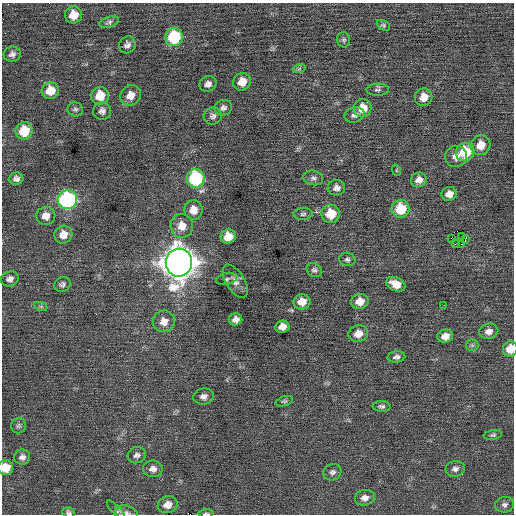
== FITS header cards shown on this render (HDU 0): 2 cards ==
NAXIS1  =                  512 / Axis length
NAXIS2  =                  512 / Axis length

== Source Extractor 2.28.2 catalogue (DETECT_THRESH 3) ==
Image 512 x 512 px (HDU 0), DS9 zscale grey, 1 PNG px = 1 image px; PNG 516 x 516 px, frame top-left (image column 1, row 512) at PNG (2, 3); each listed source drawn as its Kron ellipse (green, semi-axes under 4 px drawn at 4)
Background 0.0313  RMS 0.71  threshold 2.12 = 3 sigma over >= 5 px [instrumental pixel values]
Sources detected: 85; all 85 listed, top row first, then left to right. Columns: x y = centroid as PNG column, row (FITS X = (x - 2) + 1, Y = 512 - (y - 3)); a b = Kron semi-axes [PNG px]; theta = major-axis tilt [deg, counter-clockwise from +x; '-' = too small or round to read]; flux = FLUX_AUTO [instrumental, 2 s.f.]
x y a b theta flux
73 15 8 8 - 670
109 22 10 5 17 130
383 25 7 5 -26 81
174 37 9 8 - 3100
344 40 8 6 -79 110
127 45 9 8 - 200
12 54 8 7 - 190
299 69 6 4 19 76
242 82 9 8 - 580
208 84 9 7 25 220
378 90 11 6 1 130
50 91 9 8 - 830
130 95 11 9 41 500
100 96 9 9 - 870
423 97 9 8 - 530
223 108 9 7 20 170
363 108 9 9 - 750
75 109 8 7 - 120
102 111 9 8 - 210
354 115 10 7 17 200
213 116 9 8 - 170
24 131 9 8 - 1300
481 145 10 9 - 680
465 152 9 8 - 1900
456 156 11 10 - 390
396 170 6 3 -72 49
196 178 9 8 - 4700
313 178 10 7 -12 170
16 179 7 6 - 180
419 180 8 7 - 320
336 188 9 8 - 220
449 194 8 7 - 360
67 200 9 9 - 8800
401 209 9 9 - 1600
193 210 9 9 - 560
303 214 9 5 3 120
331 214 9 9 - 1100
46 216 9 9 - 410
182 226 12 11 - 610
63 235 9 8 - 480
461 236 2 2 - 30
228 237 7 7 - 790
451 238 4 2 - 510
465 240 4 2 - 390
455 244 4 2 - 30
461 244 2 2 - 23
347 259 8 6 -13 130
179 263 14 13 - 80000
314 270 8 6 -32 130
10 279 9 7 17 210
226 279 10 6 14 120
235 281 18 9 -58 330
62 284 8 7 - 140
396 284 10 6 -24 550
360 301 9 7 12 530
302 302 8 7 - 580
444 305 2 2 - 19
41 307 7 4 -20 72
236 319 7 6 - 260
164 321 11 10 - 460
282 327 7 6 - 380
489 331 9 7 12 310
358 334 10 8 16 500
445 336 8 6 12 410
472 345 6 6 - 93
510 349 8 7 - 750
396 357 9 5 9 160
203 396 10 8 9 230
284 401 9 4 17 92
381 406 9 5 -2 120
18 426 7 7 - 110
493 435 9 4 9 95
137 455 9 8 - 180
22 457 8 7 - 210
6 468 7 7 - 620
153 469 10 8 -4 250
455 469 9 8 - 210
332 472 9 8 - 180
365 498 10 7 12 300
168 505 10 8 20 440
505 505 9 8 - 170
116 510 12 4 -45 120
68 512 6 5 - 110
127 513 12 7 -14 200
206 513 7 3 0 66
At the frame edge (FLAGS 8, measured only in part): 5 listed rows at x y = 510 349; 6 468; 68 512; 127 513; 206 513